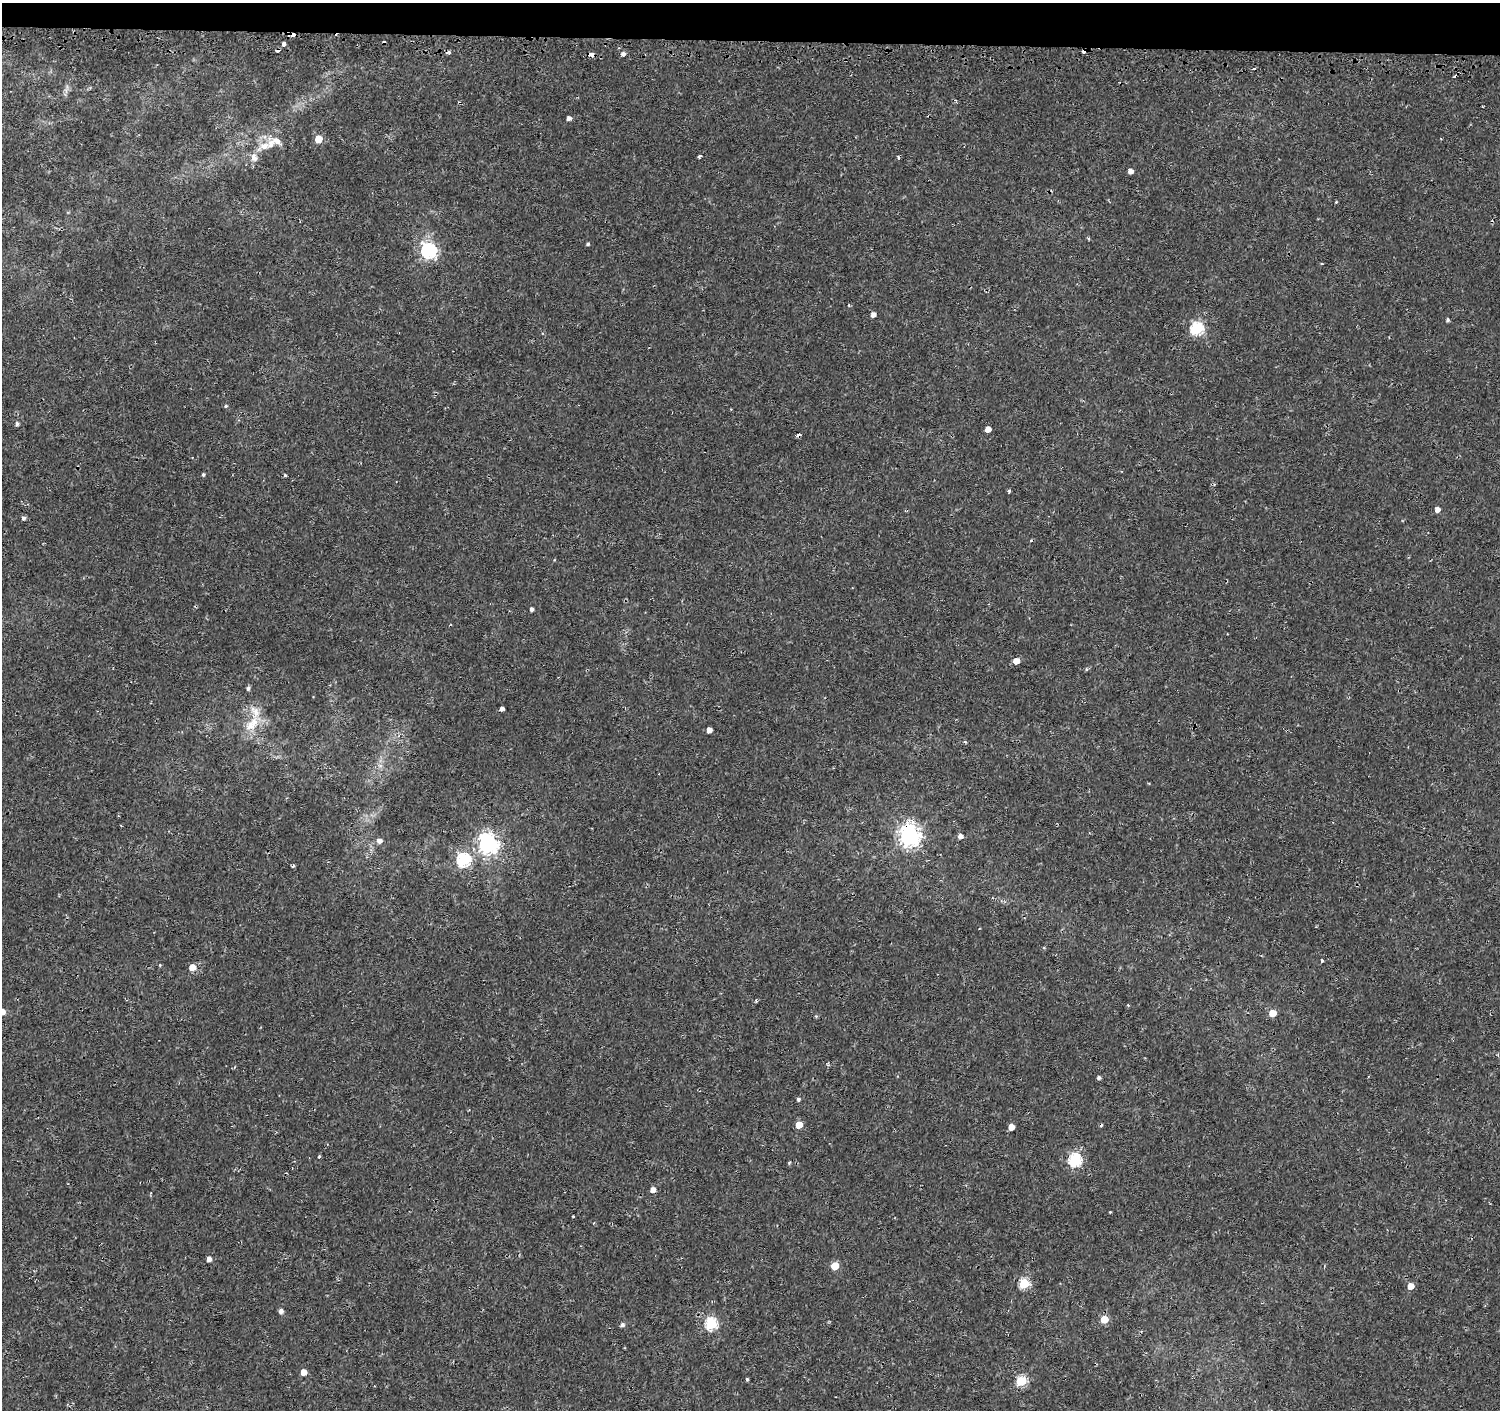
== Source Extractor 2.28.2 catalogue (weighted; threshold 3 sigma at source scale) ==
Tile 2 of 3 x 3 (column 2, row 1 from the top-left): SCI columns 1521-3018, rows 3071-4478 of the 4548 x 4787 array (HDU 1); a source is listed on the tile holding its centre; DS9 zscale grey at full resolution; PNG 1502 x 1412 px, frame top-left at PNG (2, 3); no overlay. Shown black and unused: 3% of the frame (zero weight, under 2 of 3 exposures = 3% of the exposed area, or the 3 px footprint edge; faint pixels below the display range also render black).
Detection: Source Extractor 2.28.2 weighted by HDU 2 'WHT'; one run over the whole footprint, this tile lists its part. Background 0.00318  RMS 0.0028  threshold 0.0124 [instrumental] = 3 sigma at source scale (4.5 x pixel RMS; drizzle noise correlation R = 1.50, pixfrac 1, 0.0396/0.0396 arcsec/px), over >= 5 px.
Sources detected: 82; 10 cosmic-ray / hot-pixel residue — not listed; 3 inside a brighter listed object's ellipse — not listed separately; the other 69 listed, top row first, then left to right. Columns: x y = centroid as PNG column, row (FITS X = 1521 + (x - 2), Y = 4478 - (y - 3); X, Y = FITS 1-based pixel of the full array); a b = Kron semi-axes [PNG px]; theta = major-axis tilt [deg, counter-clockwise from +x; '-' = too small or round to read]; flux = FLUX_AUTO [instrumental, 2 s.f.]
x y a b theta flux
284 43 4 4 - 2.1
278 50 4 3 - 2.6
623 54 5 4 - 0.88
591 55 4 3 - 6.2
1253 68 3 3 - 13
66 89 15 4 71 1
569 118 4 4 - 1
318 139 5 5 - 6.2
1441 139 3 3 - 0.18
264 146 14 9 2 2.8
699 156 4 3 - 0.6
254 157 13 9 -69 1.7
1131 171 4 4 - 1.5
1336 202 4 3 - 0.22
588 244 4 4 - 0.44
429 251 7 6 - 70
1322 264 3 3 - 0.29
873 314 5 4 - 1.3
1448 320 4 3 - 0.57
1197 329 6 6 - 34
226 406 5 4 - 0.38
17 424 5 4 - 0.67
988 429 5 4 - 2.4
203 474 4 4 - 0.4
285 475 4 3 - 0.37
1009 491 4 4 - 0.38
1437 509 5 4 - 1.8
23 518 4 4 - 0.73
531 609 4 3 - 0.75
1016 661 5 5 - 3
1086 669 5 3 - 0.26
248 688 5 5 - 0.61
502 709 4 4 - 2.1
252 723 32 14 53 6.8
709 730 5 4 - 1.8
909 836 8 7 - 170
960 836 5 4 - 1.4
379 841 5 5 - 1.3
488 844 8 7 - 120
464 860 6 6 - 42
293 865 5 3 - 0.41
1322 961 3 3 - 0.6
160 965 4 3 - 0.24
192 967 5 5 - 3.3
756 1001 4 3 - 0.3
1128 1005 4 4 - 0.22
2 1012 5 4 - 2.7
1273 1013 5 5 - 4.5
816 1016 5 4 - 0.3
1099 1077 4 4 - 0.7
798 1099 4 4 - 0.6
799 1125 5 5 - 5.5
1011 1127 5 4 - 2.8
319 1157 3 2 - 0.58
1075 1160 7 6 - 35
653 1190 5 4 - 2
1110 1212 3 3 - 0.19
573 1216 3 2 - 0.26
209 1259 4 4 - 1.6
835 1266 5 5 - 6.4
1024 1283 5 5 - 19
1410 1286 5 5 - 3.5
281 1311 5 4 - 1.2
1104 1319 5 5 - 6.2
711 1324 6 6 - 29
622 1325 5 5 - 0.75
303 1372 5 5 - 2.9
747 1379 4 3 - 0.34
1021 1381 5 5 - 18
Overlapping masked pixels (flux is a lower limit): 3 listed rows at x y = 278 50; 591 55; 909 836
Isophote crosses this tile's border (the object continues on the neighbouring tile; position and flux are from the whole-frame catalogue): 1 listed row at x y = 2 1012